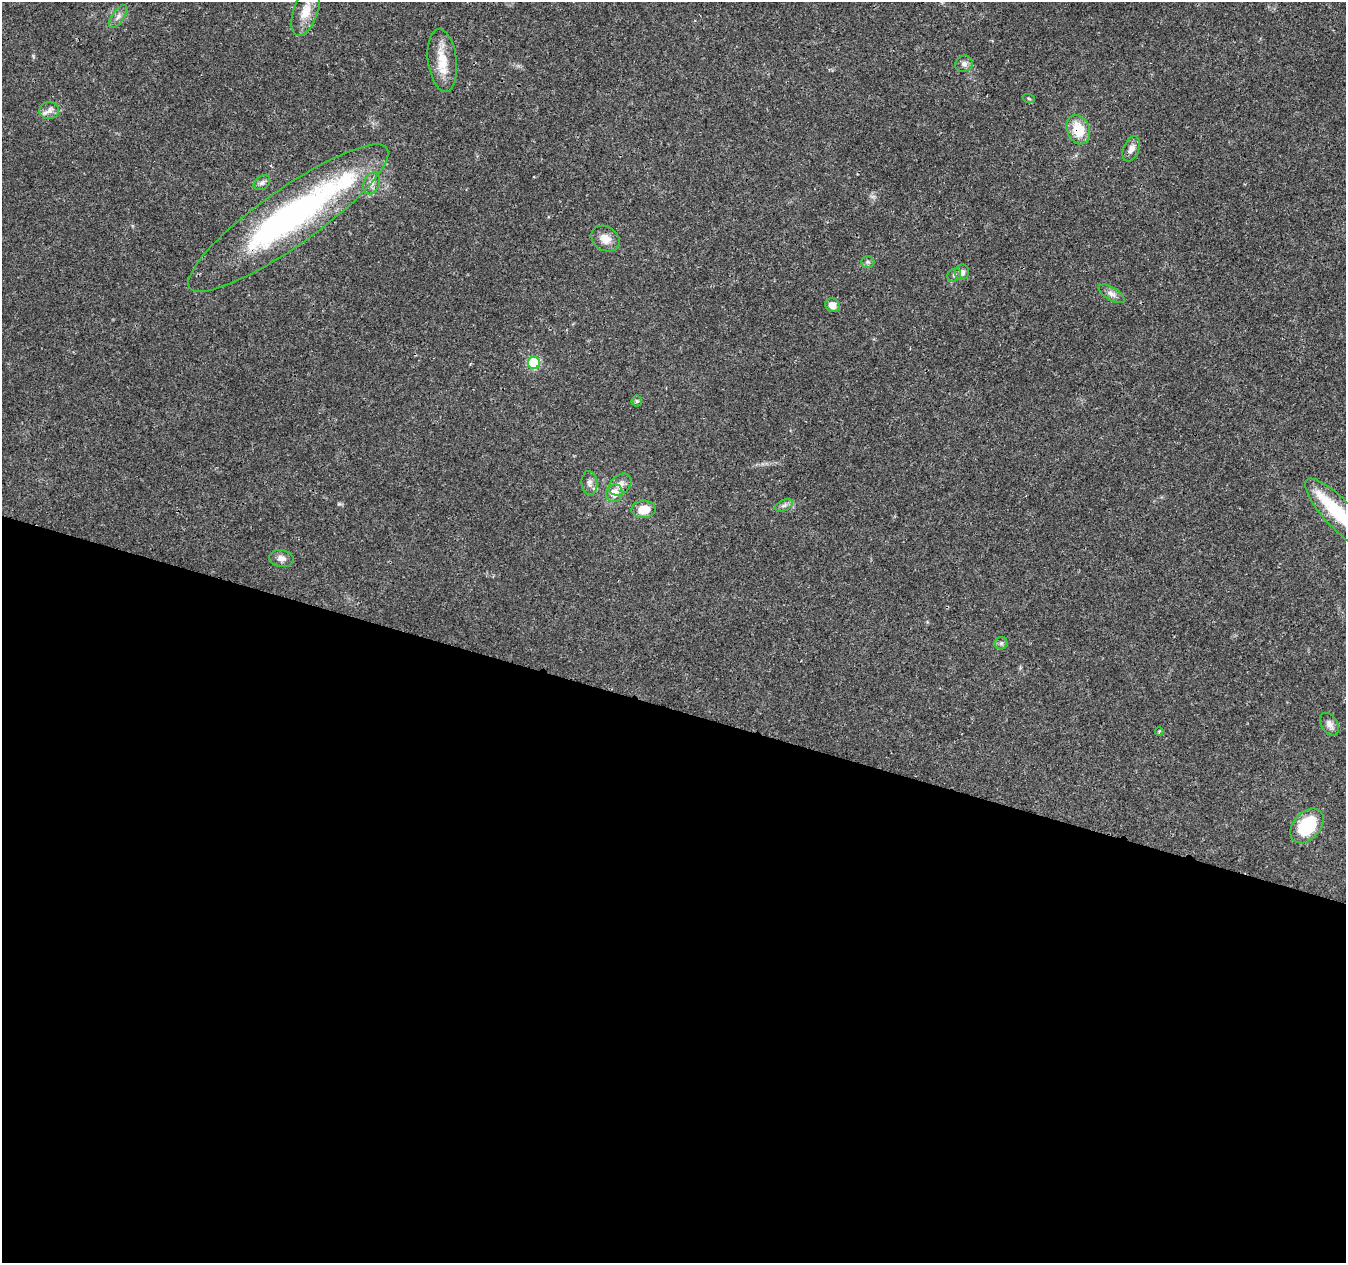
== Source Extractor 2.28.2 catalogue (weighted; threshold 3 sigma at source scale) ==
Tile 14 of 4 x 4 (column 2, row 4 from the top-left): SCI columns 1355-2698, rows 282-1542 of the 5392 x 5545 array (HDU 1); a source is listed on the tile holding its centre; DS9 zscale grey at full resolution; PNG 1348 x 1265 px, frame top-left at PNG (2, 2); each listed source drawn as its Kron ellipse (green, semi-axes under 4 px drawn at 4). Shown black and unused: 44% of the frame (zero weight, under 3 of 4 exposures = <1% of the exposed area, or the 3 px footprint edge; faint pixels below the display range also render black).
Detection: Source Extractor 2.28.2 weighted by HDU 2 'WHT'; one run over the whole footprint, this tile lists its part. Background 0.0266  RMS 0.0019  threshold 0.00874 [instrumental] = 3 sigma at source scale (4.5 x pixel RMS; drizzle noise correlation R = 1.50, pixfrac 1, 0.0396/0.0396 arcsec/px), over >= 5 px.
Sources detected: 33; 3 inside a brighter listed object's ellipse — not listed separately; the other 30 listed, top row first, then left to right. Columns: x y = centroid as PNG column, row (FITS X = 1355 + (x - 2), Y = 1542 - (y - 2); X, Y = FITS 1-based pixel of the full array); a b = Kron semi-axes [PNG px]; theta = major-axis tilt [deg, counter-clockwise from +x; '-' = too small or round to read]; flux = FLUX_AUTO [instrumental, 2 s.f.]
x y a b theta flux
306 11 26 12 71 3.6
118 16 13 6 55 0.86
442 60 31 14 -83 4.8
964 64 9 8 - 0.78
1029 99 6 4 -20 0.28
49 111 10 8 10 1
1078 130 15 11 -69 4.9
1131 149 13 7 68 1.2
262 183 9 6 36 0.57
372 183 11 8 66 1.1
288 218 121 28 35 54
605 239 15 12 -34 2.2
868 262 7 6 - 0.43
962 272 7 7 - 0.81
954 275 7 6 - 0.49
1112 294 14 6 -31 0.94
832 305 7 6 - 1.5
534 363 6 6 - 14
637 401 5 5 - 0.35
589 483 12 8 -85 0.92
620 484 13 9 42 1.3
614 493 9 8 - 2.2
784 505 10 5 24 0.59
644 509 12 9 3 2.9
1339 514 47 14 -46 9
282 559 12 8 -8 1.1
1001 643 6 6 - 0.48
1329 724 12 8 -58 1
1159 731 4 3 - 0.25
1307 826 20 13 48 9.6
Overlapping masked pixels (flux is a lower limit): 2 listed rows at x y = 1078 130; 288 218
Isophote crosses this tile's border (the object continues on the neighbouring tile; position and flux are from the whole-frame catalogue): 1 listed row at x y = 1339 514